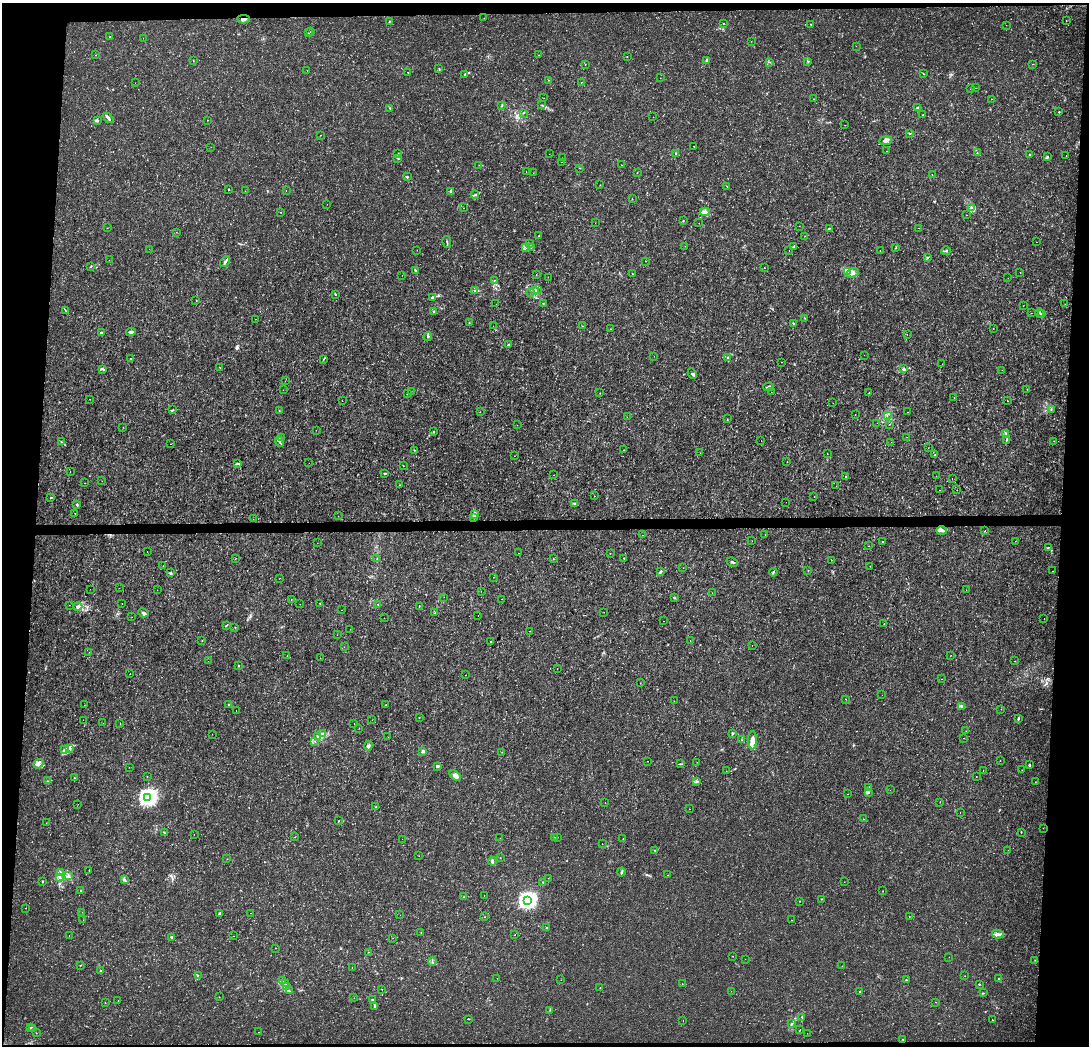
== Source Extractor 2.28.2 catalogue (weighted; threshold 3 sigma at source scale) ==
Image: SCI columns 1-4346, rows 214-4388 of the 4354 x 4601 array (HDU 1 of 3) = the unmasked area's bounding box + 8 px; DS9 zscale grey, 4 x 4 block average (1 PNG px = mean of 4 x 4 image px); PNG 1091 x 1048 px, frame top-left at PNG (2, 3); each listed source drawn as its Kron ellipse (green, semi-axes under 4 px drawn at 4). Shown black and unused: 8% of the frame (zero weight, under 3 of 4 exposures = <1% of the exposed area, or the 3 px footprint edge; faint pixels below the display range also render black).
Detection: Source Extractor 2.28.2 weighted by HDU 2 'WHT'. Background 9.62e-04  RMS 9.7e-04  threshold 0.00435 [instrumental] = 3 sigma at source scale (4.5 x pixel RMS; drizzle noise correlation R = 1.50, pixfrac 1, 0.0396/0.0396 arcsec/px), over >= 5 px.
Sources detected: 511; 5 too faint to see at this stretch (4 x 4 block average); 2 cosmic-ray / hot-pixel residue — neither listed nor drawn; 7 coinciding with a brighter row at this scale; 16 inside a brighter listed object's ellipse — not listed separately; the other 481 listed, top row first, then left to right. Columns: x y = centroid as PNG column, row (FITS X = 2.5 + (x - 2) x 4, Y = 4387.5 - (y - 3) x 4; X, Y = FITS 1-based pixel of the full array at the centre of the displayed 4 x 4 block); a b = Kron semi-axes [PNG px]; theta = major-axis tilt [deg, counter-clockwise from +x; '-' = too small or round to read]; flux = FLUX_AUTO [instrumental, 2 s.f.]
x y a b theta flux
484 18 2 2 - 0.13
244 19 6 2 2 2.2
389 21 2 2 - 0.46
1066 21 2 2 - 0.14
724 24 2 2 - 0.2
811 24 2 2 - 0.37
1006 25 2 2 - 0.12
310 32 2 2 - 0.12
308 33 2 2 - 0.12
110 37 2 2 - 0.17
143 38 2 2 - 0.18
751 41 2 2 - 0.091
856 46 2 2 - 0.15
96 55 2 2 - 0.14
538 55 2 2 - 0.25
627 56 2 2 - 0.12
193 60 2 2 - 0.17
706 60 4 2 - 0.98
807 61 2 2 - 0.19
770 62 2 2 - 0.18
585 64 2 2 - 0.12
1032 64 2 2 - 0.15
439 68 3 2 - 0.37
307 70 2 2 - 0.12
408 72 2 2 - 0.37
465 74 3 3 - 0.68
923 74 2 2 - 0.27
660 78 2 2 - 0.22
548 80 2 2 - 0.15
581 82 2 2 - 0.18
135 83 2 2 - 0.12
975 88 2 2 - 0.15
970 89 2 2 - 0.063
544 98 2 2 - 0.16
813 99 2 2 - 0.12
991 99 2 2 - 0.25
542 105 2 2 - 0.2
502 106 3 2 - 0.52
390 108 2 2 - 0.42
918 108 4 3 - 1.2
1059 112 2 2 - 0.38
523 113 2 2 - 0.17
923 115 2 2 - 0.19
653 117 2 2 - 0.12
108 118 6 2 -42 1.7
97 120 3 3 - 0.83
207 120 2 2 - 0.14
845 125 2 2 - 0.11
909 133 2 2 - 0.28
320 135 2 2 - 0.22
886 141 6 3 6 1.8
694 146 2 2 - 0.96
211 147 2 2 - 0.13
886 151 2 2 - 0.11
676 153 2 2 - 0.61
977 153 2 2 - 0.3
398 154 3 2 - 0.54
549 154 2 2 - 0.16
1030 155 3 2 - 0.47
1066 156 2 2 - 0.11
1047 157 2 2 - 0.42
398 158 3 2 - 0.7
562 158 2 2 - 0.2
562 162 2 2 - 0.13
479 165 2 2 - 0.23
622 165 2 2 - 0.18
580 168 2 2 - 0.25
526 171 2 2 - 0.13
533 173 2 2 - 0.26
637 173 2 2 - 0.2
932 175 2 2 - 0.1
407 177 2 2 - 0.66
600 185 2 2 - 0.13
727 186 2 2 - 0.14
229 189 2 2 - 0.53
245 191 2 2 - 0.1
286 191 2 2 - 0.32
450 191 3 2 - 0.94
475 195 4 2 - 0.61
632 199 2 2 - 0.3
327 205 2 2 - 0.089
971 207 4 3 - 1.2
464 208 2 2 - 0.11
281 212 2 2 - 0.35
705 212 5 3 - 2.8
967 215 2 2 - 0.12
683 221 2 2 - 0.37
595 223 2 2 - 0.091
699 223 2 2 - 0.084
799 226 2 2 - 0.091
107 228 2 2 - 0.17
829 228 3 2 - 0.47
919 228 2 2 - 0.26
176 232 2 2 - 0.12
539 236 2 2 - 0.33
805 236 2 2 - 0.14
447 242 6 2 -78 0.78
1036 242 2 2 - 0.1
530 243 2 2 - 0.25
685 246 2 2 - 0.084
794 246 2 2 - 0.2
526 247 2 2 - 0.22
531 247 2 2 - 0.24
895 248 2 2 - 0.33
149 249 2 2 - 0.18
417 250 2 2 - 0.096
789 250 2 2 - 0.1
880 251 2 2 - 0.21
946 251 5 2 - 0.71
928 257 4 2 - 0.48
109 260 2 2 - 0.18
225 261 6 2 53 1
645 261 2 2 - 0.13
91 266 2 2 - 0.31
764 268 2 2 - 0.27
415 270 3 2 - 0.99
847 272 2 2 - 0.46
1020 272 2 2 - 0.27
852 273 6 2 27 1.3
632 274 2 2 - 0.34
402 275 2 2 - 0.13
536 275 2 2 - 0.15
548 277 2 2 - 0.17
1008 278 2 2 - 0.14
494 280 2 2 - 0.23
537 289 2 2 - 0.3
475 291 2 2 - 0.31
535 291 3 2 - 1.2
531 293 2 2 - 0.33
335 294 3 2 - 0.45
432 297 3 2 - 0.49
196 300 2 2 - 0.29
543 303 2 2 - 0.22
496 304 2 2 - 0.34
1065 304 2 2 - 0.14
1023 306 2 2 - 0.14
66 311 3 2 - 0.43
434 312 2 2 - 0.35
1031 313 2 2 - 0.18
1039 313 5 2 - 0.53
1042 313 3 2 - 0.57
805 318 2 2 - 0.15
255 319 2 2 - 0.13
469 323 2 2 - 0.29
794 324 3 2 - 0.45
493 326 2 2 - 0.084
582 326 2 2 - 0.13
993 328 2 2 - 0.28
611 329 2 2 - 0.11
131 332 5 3 - 1.6
102 333 3 2 - 0.87
907 334 2 2 - 0.096
428 336 4 3 - 0.96
508 345 2 2 - 0.88
864 355 2 2 - 0.11
654 356 2 2 - 0.13
728 357 3 3 - 0.64
130 359 2 2 - 0.94
323 359 2 2 - 0.22
781 362 2 2 - 0.26
942 364 2 2 - 0.093
220 368 2 2 - 0.17
904 368 2 2 - 0.4
103 369 4 2 - 0.79
1002 370 2 2 - 0.27
692 374 5 2 - 1.1
285 381 2 2 - 0.31
768 387 5 2 - 0.99
1027 389 2 2 - 0.096
283 390 2 2 - 0.29
411 391 2 2 - 0.17
771 392 2 2 - 0.16
869 392 2 2 - 0.15
600 393 2 2 - 0.12
407 394 2 2 - 0.25
954 397 2 2 - 0.12
90 399 2 2 - 0.15
342 401 2 2 - 0.15
1007 401 2 2 - 0.22
833 403 2 2 - 0.2
173 410 2 2 - 0.33
1051 410 2 2 - 0.19
279 411 2 2 - 0.27
480 412 2 2 - 0.16
908 412 2 2 - 0.12
855 414 2 2 - 0.33
887 416 2 2 - 0.16
627 417 2 2 - 0.15
727 419 2 2 - 0.24
877 423 2 2 - 0.08
889 424 2 2 - 0.15
517 425 2 2 - 0.15
123 427 2 2 - 0.25
316 430 2 2 - 0.087
433 432 2 2 - 0.41
1005 433 3 2 - 0.45
281 437 2 2 - 0.17
907 437 2 2 - 0.24
1006 440 3 2 - 0.35
279 441 6 2 -68 1.6
761 441 2 2 - 0.12
1054 441 2 2 - 0.089
62 442 3 2 - 0.41
891 442 2 2 - 0.07
171 444 2 2 - 0.2
928 448 2 2 - 0.16
415 450 2 2 - 0.71
624 450 2 2 - 0.28
700 453 2 2 - 0.081
827 454 2 2 - 0.11
935 454 3 2 - 0.41
514 456 2 2 - 0.13
787 462 2 2 - 0.23
309 463 2 2 - 0.087
238 464 4 2 - 0.69
403 466 2 2 - 0.19
70 472 2 2 - 0.23
385 473 4 2 - 0.51
553 475 2 2 - 0.14
936 476 2 2 - 0.09
846 477 2 2 - 0.85
952 479 2 2 - 0.21
102 481 2 2 - 0.077
84 483 2 2 - 0.15
400 485 2 2 - 0.12
836 486 2 2 - 0.078
939 490 2 2 - 0.11
957 490 2 2 - 0.28
594 496 2 2 - 0.15
814 497 2 2 - 0.22
50 498 2 2 - 0.27
786 502 2 2 - 0.23
77 504 3 2 - 0.53
575 504 3 2 - 0.62
75 513 2 2 - 0.17
474 515 4 2 - 0.98
338 516 2 2 - 0.19
474 518 3 2 - 0.63
253 519 2 2 - 0.099
942 531 5 3 - 1.4
985 531 2 2 - 0.23
642 535 2 2 - 0.5
765 535 2 2 - 0.12
752 541 2 2 - 0.15
1015 541 2 2 - 0.27
882 542 2 2 - 0.66
317 543 2 2 - 0.091
869 546 2 2 - 0.17
1048 547 3 2 - 0.36
147 552 2 2 - 0.14
519 553 2 2 - 0.1
610 553 2 2 - 0.23
236 558 2 2 - 0.19
624 558 2 2 - 0.34
377 559 2 2 - 0.18
553 559 2 2 - 0.22
831 560 2 2 - 0.13
732 562 6 2 -27 0.82
163 566 2 2 - 0.14
870 566 2 2 - 0.14
683 568 2 2 - 0.2
808 570 2 2 - 0.23
1052 571 2 2 - 0.65
660 572 3 2 - 0.79
773 572 4 2 - 0.69
170 573 2 2 - 0.49
493 577 2 2 - 0.2
280 578 2 2 - 0.094
119 588 2 2 - 0.068
90 589 2 2 - 0.19
157 590 2 2 - 0.13
966 590 2 2 - 0.094
481 591 2 2 - 0.08
712 593 2 2 - 0.14
444 597 2 2 - 0.1
675 598 2 2 - 0.29
291 599 2 2 - 0.16
502 599 2 2 - 0.13
122 603 2 2 - 0.13
320 603 2 2 - 0.27
300 604 2 2 - 0.078
378 604 2 2 - 0.24
69 605 2 2 - 0.59
78 606 4 3 - 2.1
419 606 2 2 - 1.1
342 610 2 2 - 0.3
604 612 2 2 - 0.11
143 613 5 2 - 0.84
435 613 2 2 - 0.53
478 615 2 2 - 0.11
132 617 2 2 - 0.13
384 618 2 2 - 0.08
1044 619 2 2 - 0.15
664 621 2 2 - 0.086
884 624 2 2 - 0.2
227 625 2 2 - 0.4
235 627 2 2 - 0.28
350 629 2 2 - 0.073
529 631 2 2 - 0.22
337 635 2 2 - 0.12
202 641 2 2 - 0.19
690 641 2 2 - 0.21
490 642 2 2 - 0.26
752 645 2 2 - 0.17
344 647 2 2 - 0.13
89 652 2 2 - 0.11
951 655 2 2 - 0.15
287 656 2 2 - 0.13
320 658 2 2 - 0.18
208 661 2 2 - 0.19
1015 661 2 2 - 0.11
239 665 3 2 - 0.39
557 669 2 2 - 0.093
130 674 2 2 - 0.21
466 675 2 2 - 0.11
941 679 2 2 - 0.63
640 683 2 2 - 0.16
882 695 2 2 - 0.12
845 699 2 2 - 0.15
674 701 2 2 - 0.13
229 704 2 2 - 0.66
84 705 2 2 - 0.17
386 705 2 2 - 0.28
962 707 3 2 - 0.47
1001 709 2 2 - 0.23
236 710 2 2 - 0.13
419 717 2 2 - 0.27
1018 718 4 2 - 0.79
83 720 2 2 - 0.31
372 720 2 2 - 0.12
103 723 2 2 - 0.11
354 723 2 2 - 0.21
120 724 2 2 - 0.21
359 728 2 2 - 0.11
966 731 2 2 - 0.19
732 733 3 2 - 0.74
212 734 2 2 - 0.1
323 734 2 2 - 0.35
318 737 4 2 - 0.98
388 737 2 2 - 0.12
963 738 2 2 - 0.088
742 740 2 2 - 0.17
752 740 9 4 86 6.2
315 741 2 2 - 0.22
368 746 4 3 - 1.2
70 748 4 2 - 0.59
65 749 3 3 - 1.3
423 751 2 2 - 6.6
502 752 2 2 - 0.12
647 761 2 2 - 0.14
1000 761 2 2 - 0.16
697 762 2 2 - 0.074
38 764 5 4 - 1.9
680 764 3 2 - 0.39
1030 765 3 2 - 0.52
438 766 2 2 - 1.4
129 767 2 2 - 0.096
983 770 2 2 - 0.22
1022 770 2 2 - 0.14
726 771 2 2 - 0.15
147 776 2 2 - 0.13
455 776 6 4 -32 2
976 776 2 2 - 0.28
74 778 2 2 - 0.25
48 781 2 2 - 0.25
696 782 3 2 - 0.7
1035 782 2 2 - 0.14
868 788 2 2 - 0.32
890 790 2 2 - 0.088
868 793 2 2 - 0.31
847 794 2 2 - 0.25
148 797 4 3 - 230
940 802 2 2 - 0.14
605 803 2 2 - 0.12
78 804 2 2 - 0.37
375 807 2 2 - 0.39
689 809 2 2 - 0.097
960 812 2 2 - 0.081
863 819 2 2 - 0.11
339 820 2 2 - 0.21
46 823 2 2 - 0.12
1043 828 2 2 - 0.12
1021 832 2 2 - 0.39
164 833 2 2 - 0.51
194 835 2 2 - 0.094
295 837 2 2 - 0.16
554 837 2 2 - 0.3
557 837 2 2 - 0.24
500 838 2 2 - 0.1
623 838 2 2 - 0.17
402 839 2 2 - 0.099
602 844 2 2 - 0.15
655 850 3 2 - 0.41
1008 850 2 2 - 0.097
419 856 2 2 - 0.29
500 858 2 2 - 0.18
227 859 2 2 - 0.15
492 861 4 2 - 1.9
89 870 2 2 - 0.3
60 872 3 3 - 1.1
621 872 4 2 - 0.91
668 875 2 2 - 0.41
69 876 4 2 - 0.69
59 877 3 2 - 0.41
548 878 2 2 - 0.18
124 879 2 2 - 0.48
43 881 3 2 - 0.33
543 882 2 2 - 0.23
844 882 2 2 - 0.21
81 890 2 2 - 0.18
883 891 2 2 - 0.14
464 896 2 2 - 0.24
484 896 2 2 - 0.21
821 899 2 2 - 0.18
527 900 3 3 - 210
799 901 2 2 - 0.33
26 908 2 2 - 0.16
82 912 2 2 - 0.22
219 913 4 2 - 0.92
251 913 2 2 - 0.1
400 915 2 2 - 0.15
909 916 2 2 - 0.17
485 917 2 2 - 0.31
83 920 2 2 - 0.1
791 920 2 2 - 0.21
547 928 2 2 - 0.48
421 933 2 2 - 0.21
998 934 6 3 -11 2
515 935 2 2 - 0.4
69 936 2 2 - 0.24
233 936 2 2 - 0.12
171 937 3 2 - 0.81
393 938 2 2 - 0.13
275 948 2 2 - 0.15
368 952 2 2 - 0.25
733 956 2 2 - 0.13
949 957 2 2 - 0.086
745 959 2 2 - 0.14
1035 960 2 2 - 0.17
432 962 4 2 - 0.63
80 965 2 2 - 0.23
842 966 2 2 - 0.13
352 968 2 2 - 0.13
100 971 2 2 - 0.26
198 975 2 2 - 0.17
965 976 2 2 - 0.11
497 978 2 2 - 0.13
998 979 2 2 - 0.26
282 980 2 2 - 0.23
561 980 2 2 - 0.11
906 980 2 2 - 0.32
285 984 2 2 - 0.36
682 984 2 2 - 0.13
979 984 2 2 - 0.36
286 986 2 2 - 0.25
600 988 2 2 - 0.18
382 989 2 2 - 0.17
290 991 2 2 - 0.16
731 991 2 2 - 0.077
860 992 2 2 - 0.76
983 993 2 2 - 0.23
219 997 2 2 - 0.55
354 998 2 2 - 0.19
118 1000 2 2 - 0.16
372 1000 4 2 - 0.69
936 1002 2 2 - 0.18
105 1003 2 2 - 0.12
375 1007 3 2 - 0.86
550 1010 3 2 - 0.2
802 1017 3 2 - 0.39
468 1019 3 2 - 0.31
683 1020 2 2 - 0.26
993 1020 2 2 - 0.14
792 1024 2 2 - 0.46
30 1028 3 2 - 0.48
33 1029 2 2 - 0.31
800 1030 2 2 - 0.19
259 1032 2 2 - 0.11
36 1033 2 2 - 0.16
807 1033 2 2 - 0.098
903 1039 2 2 - 0.39
Overlapping masked pixels (flux is a lower limit): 1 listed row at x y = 244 19
Diffuse or blended objects may show on this block-average render without a row.